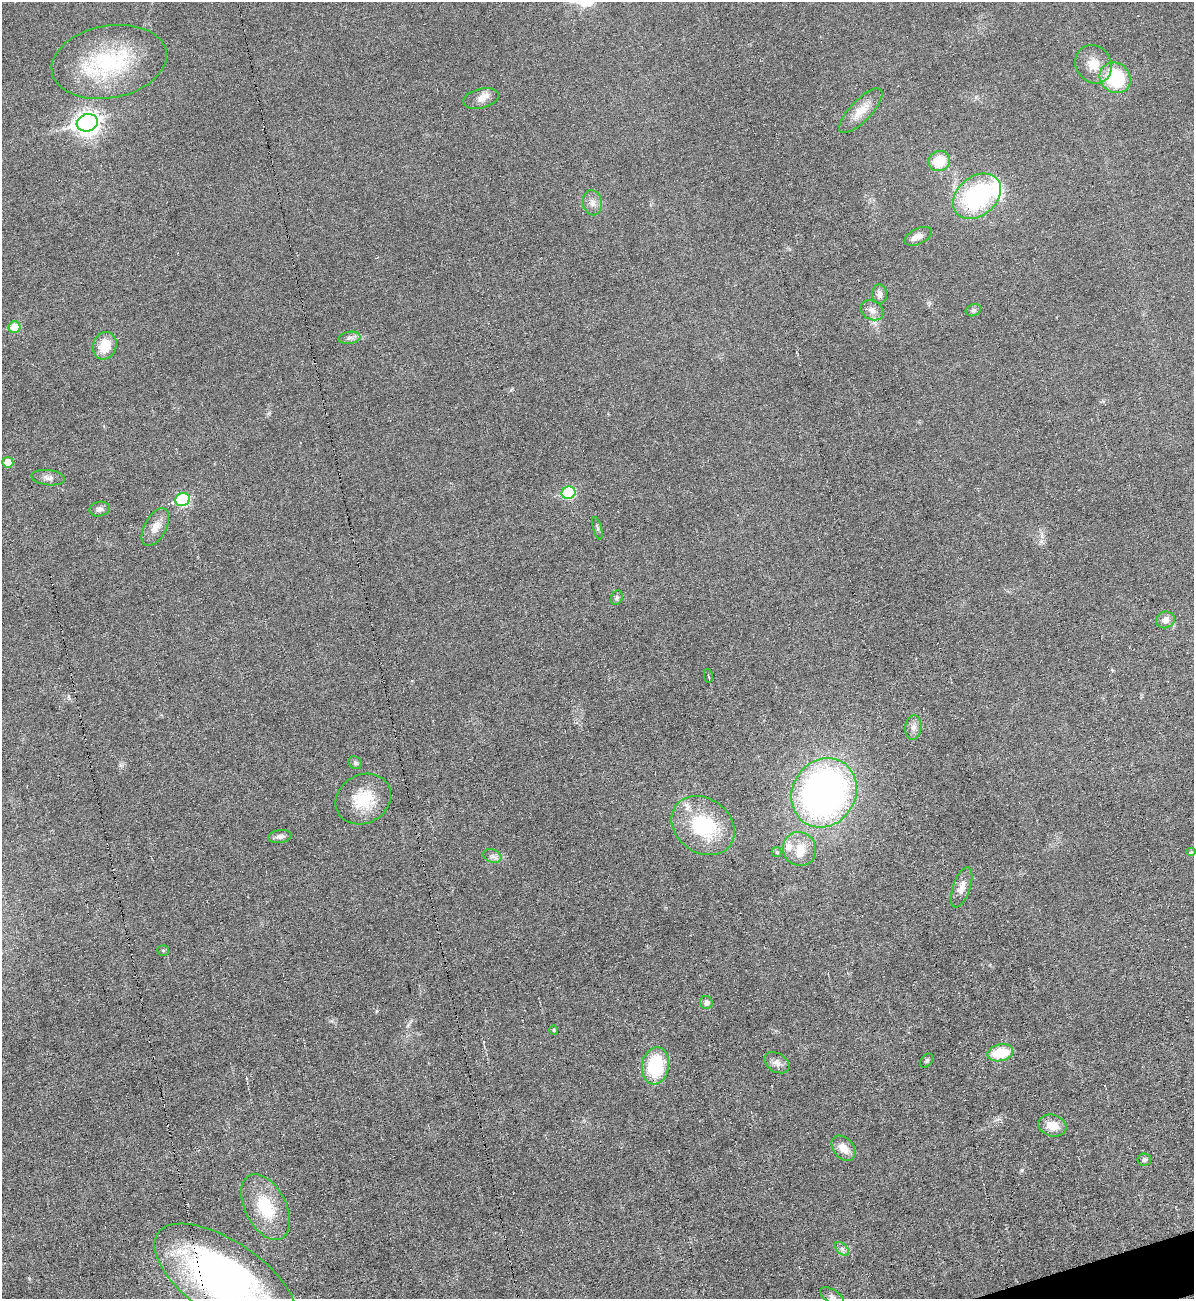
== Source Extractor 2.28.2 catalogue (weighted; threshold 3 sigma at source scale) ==
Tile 6 of 4 x 4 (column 2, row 2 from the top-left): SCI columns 1458-2649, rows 2597-3893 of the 5175 x 5193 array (HDU 1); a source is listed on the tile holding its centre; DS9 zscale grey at full resolution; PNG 1196 x 1301 px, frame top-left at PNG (2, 2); each listed source drawn as its Kron ellipse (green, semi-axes under 4 px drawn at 4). Shown black and unused: <1% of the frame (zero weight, under 3 of 6 exposures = <1% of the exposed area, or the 3 px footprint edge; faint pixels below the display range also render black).
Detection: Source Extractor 2.28.2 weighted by HDU 2 'WHT'; one run over the whole footprint, this tile lists its part. Background 0.0232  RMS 0.0037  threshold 0.0151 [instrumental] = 3 sigma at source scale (4.09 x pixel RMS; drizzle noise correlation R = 1.36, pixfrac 0.8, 0.05/0.05 arcsec/px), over >= 5 px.
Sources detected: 56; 1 cosmic-ray / hot-pixel residue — neither listed nor drawn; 4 inside a brighter listed object's ellipse — not listed separately; the other 51 listed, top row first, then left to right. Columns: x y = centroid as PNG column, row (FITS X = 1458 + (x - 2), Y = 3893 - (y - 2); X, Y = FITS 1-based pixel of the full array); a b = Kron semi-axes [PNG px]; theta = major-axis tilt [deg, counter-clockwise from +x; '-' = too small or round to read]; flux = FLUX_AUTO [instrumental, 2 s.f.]
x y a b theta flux
109 62 58 36 11 35
1093 64 20 17 -57 6.2
1115 78 16 14 -40 21
481 98 18 10 14 3
861 111 29 10 46 5.7
87 123 10 8 16 230
939 161 11 10 - 9.2
977 196 27 19 40 43
592 203 12 9 -80 2.3
918 236 15 7 25 2.5
879 294 9 7 -88 1.9
872 310 12 9 -30 2.3
973 310 8 6 21 0.77
14 327 6 5 - 7.3
350 338 11 6 8 1.3
105 346 14 11 69 6.6
8 462 5 5 - 4.8
48 478 17 7 -6 2
568 493 7 6 - 24
183 500 7 6 - 34
100 509 10 7 12 1.3
155 527 20 11 61 3.8
597 528 11 3 -75 0.58
617 598 7 5 70 0.69
1165 620 9 8 - 2.3
708 676 7 2 -79 0.33
913 727 12 8 84 1.9
355 763 7 6 - 0.76
824 793 36 31 59 150
363 799 29 24 30 12
703 826 34 27 -36 23
280 836 12 6 7 1.2
799 849 17 16 - 5.6
777 852 5 4 - 0.45
1191 852 5 4 - 0.4
492 856 9 6 -21 1.4
962 887 21 8 71 3.1
163 950 6 5 - 0.47
706 1002 6 6 - 1.7
554 1030 5 4 - 0.45
1000 1053 13 8 12 11
927 1061 8 5 51 0.71
777 1063 14 9 -32 2.1
655 1066 19 13 81 20
1052 1126 14 10 -15 5.2
843 1148 14 10 -50 4.1
1144 1160 7 6 - 0.97
265 1207 35 20 -63 15
842 1249 8 5 -45 0.99
226 1279 82 38 -34 140
832 1296 13 6 -31 1.6
Overlapping masked pixels (flux is a lower limit): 1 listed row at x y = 226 1279
Isophote crosses this tile's border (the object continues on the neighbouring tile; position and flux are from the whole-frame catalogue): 2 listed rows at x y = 226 1279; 832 1296
Unlisted compact peaks at least as high as the median listed source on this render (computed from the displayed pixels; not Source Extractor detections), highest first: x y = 1022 1170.